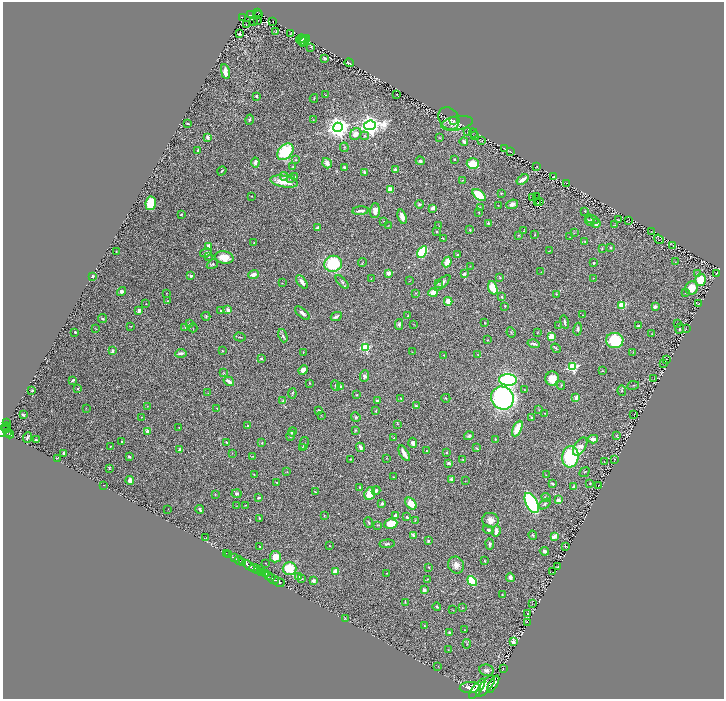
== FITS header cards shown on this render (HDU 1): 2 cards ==
NAXIS1  =                 1443
NAXIS2  =                 1394

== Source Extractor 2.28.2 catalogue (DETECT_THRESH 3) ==
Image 1443 x 1394 px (HDU 1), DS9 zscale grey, zoomed out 1/2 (1 PNG px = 2 x 2 image px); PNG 726 x 701 px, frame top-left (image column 2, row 1394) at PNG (3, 2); each listed source drawn as its Kron ellipse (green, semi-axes under 4 px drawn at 4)
Background 0.761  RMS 0.029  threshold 0.0855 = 3 sigma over >= 5 px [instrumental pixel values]
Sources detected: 433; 32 cannot appear on this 1/2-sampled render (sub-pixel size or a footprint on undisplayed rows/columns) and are neither listed nor drawn; the other 401 listed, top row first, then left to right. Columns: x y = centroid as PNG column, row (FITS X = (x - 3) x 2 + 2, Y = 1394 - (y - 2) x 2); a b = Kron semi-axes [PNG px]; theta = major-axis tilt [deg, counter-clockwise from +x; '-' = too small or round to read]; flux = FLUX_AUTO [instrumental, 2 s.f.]
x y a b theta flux
258 12 4 1 - 170
258 14 2 1 - 26
250 15 4 2 - 140
242 17 3 2 - 210
257 20 3 1 - 1.9
254 22 2 1 - 3.5
273 22 2 1 - 2.2
246 24 3 1 - 2.5
276 32 3 2 - 2.4
239 34 2 2 - 16
290 34 2 1 - 1.4
301 39 5 3 - 15
303 40 5 2 - 9.8
305 41 6 2 49 5.7
311 47 2 1 - 1.3
325 58 3 2 - 6.3
349 63 5 2 - 8.7
225 72 8 4 -79 42
396 94 2 1 - 1.4
325 95 3 2 - 2.2
256 96 2 2 - 13
314 98 4 2 - 3.9
449 118 12 9 -54 37
249 120 5 4 - 8.3
313 120 2 1 - 1.8
454 120 4 3 - 6.5
187 123 3 2 - 4.7
457 123 16 7 10 30
370 125 6 5 - 3900
338 127 5 5 - 4700
468 131 3 1 - 1.9
473 133 5 2 - 2.4
356 134 6 5 - 43
474 135 3 1 - 1.7
365 136 4 3 - 7.5
207 137 4 3 - 16
440 138 4 2 - 3.4
482 140 3 1 - 1.7
464 142 4 3 - 19
344 147 4 2 - 4.3
504 148 4 2 - 2.3
198 150 3 2 - 8.1
510 151 4 1 - 2.5
285 152 9 6 47 270
454 159 2 2 - 9
295 160 3 2 - 3.7
420 161 4 4 - 13
255 162 5 3 - 19
327 163 5 4 - 29
473 164 6 5 - 120
293 167 3 3 - 4.7
345 167 3 3 - 15
537 167 2 1 - 1.6
395 169 4 3 - 19
222 171 5 2 - 6.7
365 173 4 3 - 22
284 176 4 3 - 10
554 176 2 1 - 1.9
294 177 2 2 - 22
291 179 4 3 - 4.9
523 179 6 3 35 53
462 180 3 2 - 3.3
284 182 14 5 -10 110
567 183 2 1 - 1.8
390 189 3 2 - 120
501 193 3 3 - 4.1
479 195 8 4 -39 180
251 196 2 1 - 2.1
533 197 4 1 - 5.7
537 197 3 2 - 18
539 202 4 1 - 13
151 203 7 5 82 160
537 203 2 1 - 2.7
420 204 4 3 - 10
512 204 6 4 21 21
498 205 3 2 - 1.9
480 207 2 2 - 2
433 208 4 3 - 27
361 211 8 3 5 20
375 211 7 5 88 33
585 211 2 2 - 2.4
479 213 3 2 - 3.1
181 214 4 3 - 5.3
402 217 7 4 -72 36
592 219 7 3 -18 13
619 220 4 2 - 2.3
384 221 3 2 - 2.9
590 221 5 3 - 8.9
628 221 2 1 - 2.3
488 223 3 2 - 5.5
596 223 4 3 - 27
388 225 3 2 - 1.8
615 225 4 2 - 4.1
439 226 2 1 - 1.3
317 227 3 2 - 15
470 230 2 2 - 5.1
524 231 2 2 - 2.5
437 232 2 2 - 5
651 232 3 1 - 2.9
574 233 4 2 - 3.8
518 235 3 3 - 3.2
535 235 3 1 - 2.4
570 237 2 1 - 1.8
443 238 2 1 - 2.2
659 239 5 1 - 2.5
585 242 4 3 - 5.6
254 243 2 1 - 2.9
208 246 3 2 - 43
673 246 3 1 - 1.6
602 248 3 2 - 3.2
610 248 2 2 - 9.5
116 251 2 1 - 2.5
549 251 2 1 - 1.6
422 252 6 4 60 340
206 253 6 4 16 13
457 255 2 2 - 14
209 257 2 2 - 2.3
224 258 9 6 -11 77
447 262 5 3 - 80
675 262 2 1 - 1.4
362 263 4 2 - 3.4
594 263 3 2 - 6.6
212 264 6 3 33 7.3
333 264 9 8 - 290
470 266 3 2 - 2.5
541 272 2 1 - 1.4
388 273 3 3 - 37
716 273 2 1 - 1.6
254 274 5 4 - 28
464 274 4 3 - 11
697 274 3 2 - 4.7
92 276 4 3 - 7.8
191 276 3 3 - 13
500 277 3 3 - 6.1
593 278 2 2 - 2.7
371 279 2 2 - 1.9
701 280 6 5 - 140
409 281 2 1 - 1.6
302 282 8 3 -52 33
342 282 8 3 -45 9
282 283 2 1 - 2.7
442 283 10 4 46 20
438 284 3 2 - 3
493 288 7 4 -71 98
692 288 7 6 - 110
121 292 5 4 - 16
433 292 5 3 - 60
166 293 2 2 - 3.5
416 293 2 2 - 2.4
686 293 4 2 - 3.8
556 294 3 2 - 2
502 297 2 2 - 16
168 301 2 2 - 2
448 301 4 3 - 71
146 304 2 1 - 1.9
698 304 2 1 - 1.8
622 305 3 3 - 260
505 306 3 2 - 3.5
655 307 3 3 - 22
228 310 3 3 - 34
139 311 4 2 - 34
221 311 3 3 - 12
302 313 9 3 -41 27
583 315 2 2 - 4.2
206 316 4 3 - 5.5
408 316 3 2 - 5.8
336 317 6 3 28 18
102 319 4 3 - 7.6
564 322 7 3 -81 11
189 323 2 1 - 1.5
484 323 2 2 - 2.4
677 323 3 2 - 3.1
399 324 5 4 - 17
413 324 2 2 - 2.2
558 325 2 2 - 1.9
131 326 3 2 - 2.1
638 326 4 2 - 10
185 327 3 3 - 5
193 328 4 2 - 3.6
96 329 3 2 - 2.7
578 329 6 4 78 11
680 329 5 4 - 9.9
686 329 2 1 - 1.7
75 332 2 2 - 7.6
511 332 5 2 - 4.8
538 332 2 1 - 2.1
652 334 3 2 - 1.9
283 336 7 4 -68 13
551 336 3 3 - 67
240 337 6 2 -16 4.7
488 340 2 1 - 3
615 341 8 7 - 320
534 344 6 3 -16 19
365 347 3 3 - 410
556 348 5 3 - 7
112 351 3 2 - 11
222 351 3 3 - 3.5
303 352 3 2 - 3.8
412 352 2 2 - 2.3
633 352 3 2 - 3
181 353 6 3 8 18
444 355 2 2 - 2.2
478 355 3 2 - 2.6
261 359 3 3 - 4.7
666 359 2 1 - 2.4
663 363 2 1 - 1.6
572 367 4 3 - 610
303 370 5 4 - 35
602 371 4 2 - 4.3
224 373 3 2 - 3.2
364 376 6 4 83 15
552 378 7 6 - 80
654 378 4 2 - 3.5
73 380 4 2 - 7
508 380 9 6 -4 980
229 381 6 3 -34 36
310 383 2 2 - 2.6
561 385 4 2 - 4.1
633 385 6 2 11 4.8
335 386 5 3 - 9.5
340 387 3 3 - 32
78 389 2 2 - 12
524 390 3 2 - 1.9
32 391 3 2 - 7.6
622 391 5 3 - 6
208 393 3 1 - 1.7
292 393 5 2 - 5.2
356 395 2 2 - 4.6
401 398 2 2 - 6
446 398 4 3 - 6.2
502 398 12 11 - 1700
576 398 3 2 - 39
282 401 4 3 - 6.9
377 401 3 3 - 16
147 406 2 1 - 1.6
416 406 3 2 - 8.2
86 408 3 2 - 1.9
217 408 3 2 - 4.3
318 410 4 3 - 5
539 410 3 2 - 2
376 411 3 2 - 4.3
545 413 2 1 - 2.7
23 415 3 3 - 8.3
321 415 2 2 - 2.3
634 415 2 1 - 1.7
141 417 2 1 - 2.1
356 417 5 4 - 7.6
532 418 3 3 - 17
7 422 4 2 - 47
398 424 3 2 - 2
248 426 3 3 - 4.7
179 427 3 2 - 3.2
6 428 5 3 - 550
517 429 8 4 64 100
3 430 8 3 59 700
355 430 3 3 - 5
148 431 3 3 - 35
292 432 4 3 - 11
7 433 3 2 - 240
9 434 4 2 - 190
291 436 5 3 - 6.7
469 436 5 4 - 10
616 436 3 2 - 2
27 437 5 2 - 11
393 438 3 3 - 3.6
495 439 3 2 - 2.9
593 439 5 3 - 47
36 440 2 2 - 14
121 441 2 2 - 3.2
226 442 3 2 - 2.3
262 443 3 2 - 3.2
304 443 6 2 76 6.7
413 443 5 3 - 21
110 446 2 1 - 1.9
302 447 3 2 - 3.5
360 447 4 3 - 22
580 447 10 5 57 48
477 448 4 2 - 5.4
179 449 4 3 - 9.7
426 451 2 1 - 2.7
64 453 3 2 - 15
232 453 2 2 - 2.2
404 453 8 3 -61 55
446 453 2 2 - 9.2
252 456 2 1 - 1.6
129 457 4 3 - 8.8
570 457 11 8 84 420
57 458 4 2 - 2.3
387 458 3 1 - 1.9
350 459 3 3 - 4.2
614 459 4 1 - 1.9
463 460 3 3 - 3.5
604 462 3 2 - 3.3
449 463 4 3 - 20
109 468 3 2 - 3.8
287 472 3 2 - 2.6
584 472 5 2 - 4.4
254 474 3 2 - 3
546 475 3 2 - 2.8
394 477 2 2 - 2.9
451 479 3 3 - 11
130 481 5 4 - 33
465 481 2 2 - 2.6
276 482 4 2 - 3.6
552 483 4 2 - 7.1
590 483 3 2 - 5.5
104 485 2 1 - 2.1
599 485 3 1 - 1.7
360 487 3 2 - 6.1
574 487 4 3 - 22
376 491 4 3 - 13
315 492 2 2 - 2.5
236 494 5 4 - 11
370 494 7 5 69 120
215 495 2 2 - 2.1
258 497 3 2 - 5.2
546 498 4 3 - 13
558 500 3 3 - 34
532 503 11 5 -62 600
382 504 3 2 - 14
411 504 6 5 - 78
545 504 7 4 36 9.9
246 505 3 2 - 3.3
236 506 2 1 - 1.5
168 509 2 2 - 1.2
200 509 4 3 - 12
324 515 2 2 - 2.6
396 516 3 3 - 31
407 517 3 2 - 8.6
259 518 3 2 - 3.6
415 520 4 2 - 3.5
490 520 8 7 - 38
369 523 5 2 - 5.6
391 524 6 5 - 110
377 525 3 2 - 2.9
488 530 6 4 -20 12
496 531 6 3 84 33
414 535 3 2 - 19
533 535 4 3 - 6.5
554 536 4 2 - 78
206 538 3 2 - 2.4
428 541 3 2 - 6
387 544 8 3 4 9.4
490 544 5 4 - 12
260 546 2 2 - 5.1
330 546 2 2 - 4.2
565 546 2 2 - 5.2
544 551 5 4 - 18
226 553 2 1 - 74
229 554 2 1 - 21
234 557 3 2 - 210
275 557 6 5 - 65
239 560 5 2 - 1400
485 561 3 2 - 4.3
243 562 3 2 - 740
265 563 2 2 - 2.4
248 565 7 3 -37 2600
456 565 8 8 - 32
429 567 2 1 - 2.9
557 567 4 2 - 2.8
255 568 5 3 - 1100
289 568 7 6 - 150
260 569 3 2 - 230
257 571 4 1 - 340
336 572 3 3 - 66
553 572 2 1 - 1.6
262 573 3 2 - 650
387 573 2 1 - 1.9
265 574 4 2 - 610
268 575 4 2 - 420
299 576 3 3 - 20
510 577 5 3 - 24
273 579 6 2 -27 1400
302 579 3 2 - 3.5
428 579 3 2 - 2.5
313 581 3 3 - 23
472 581 5 3 - 230
279 582 6 2 -29 1700
424 590 4 3 - 21
502 595 2 2 - 4.7
405 602 4 2 - 3.2
533 604 2 1 - 1.6
437 606 4 3 - 5.9
462 608 3 2 - 2.6
453 610 3 2 - 3.2
527 613 2 1 - 1.9
345 618 2 1 - 2
527 622 3 1 - 1.5
424 625 3 2 - 3.2
465 630 2 2 - 5.3
449 632 2 2 - 5.5
513 642 3 2 - 81
467 644 4 2 - 4
448 650 2 1 - 1.6
438 666 2 2 - 1.9
503 669 2 1 - 21
486 670 7 5 -12 20
493 684 10 4 60 3700
486 686 13 5 51 6700
470 687 10 5 3 5900
477 689 12 4 54 6300
At the frame edge (FLAGS 8, measured only in part): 1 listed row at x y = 3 430
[32 sub-pixel or undisplayed-footprint detections neither listed nor drawn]